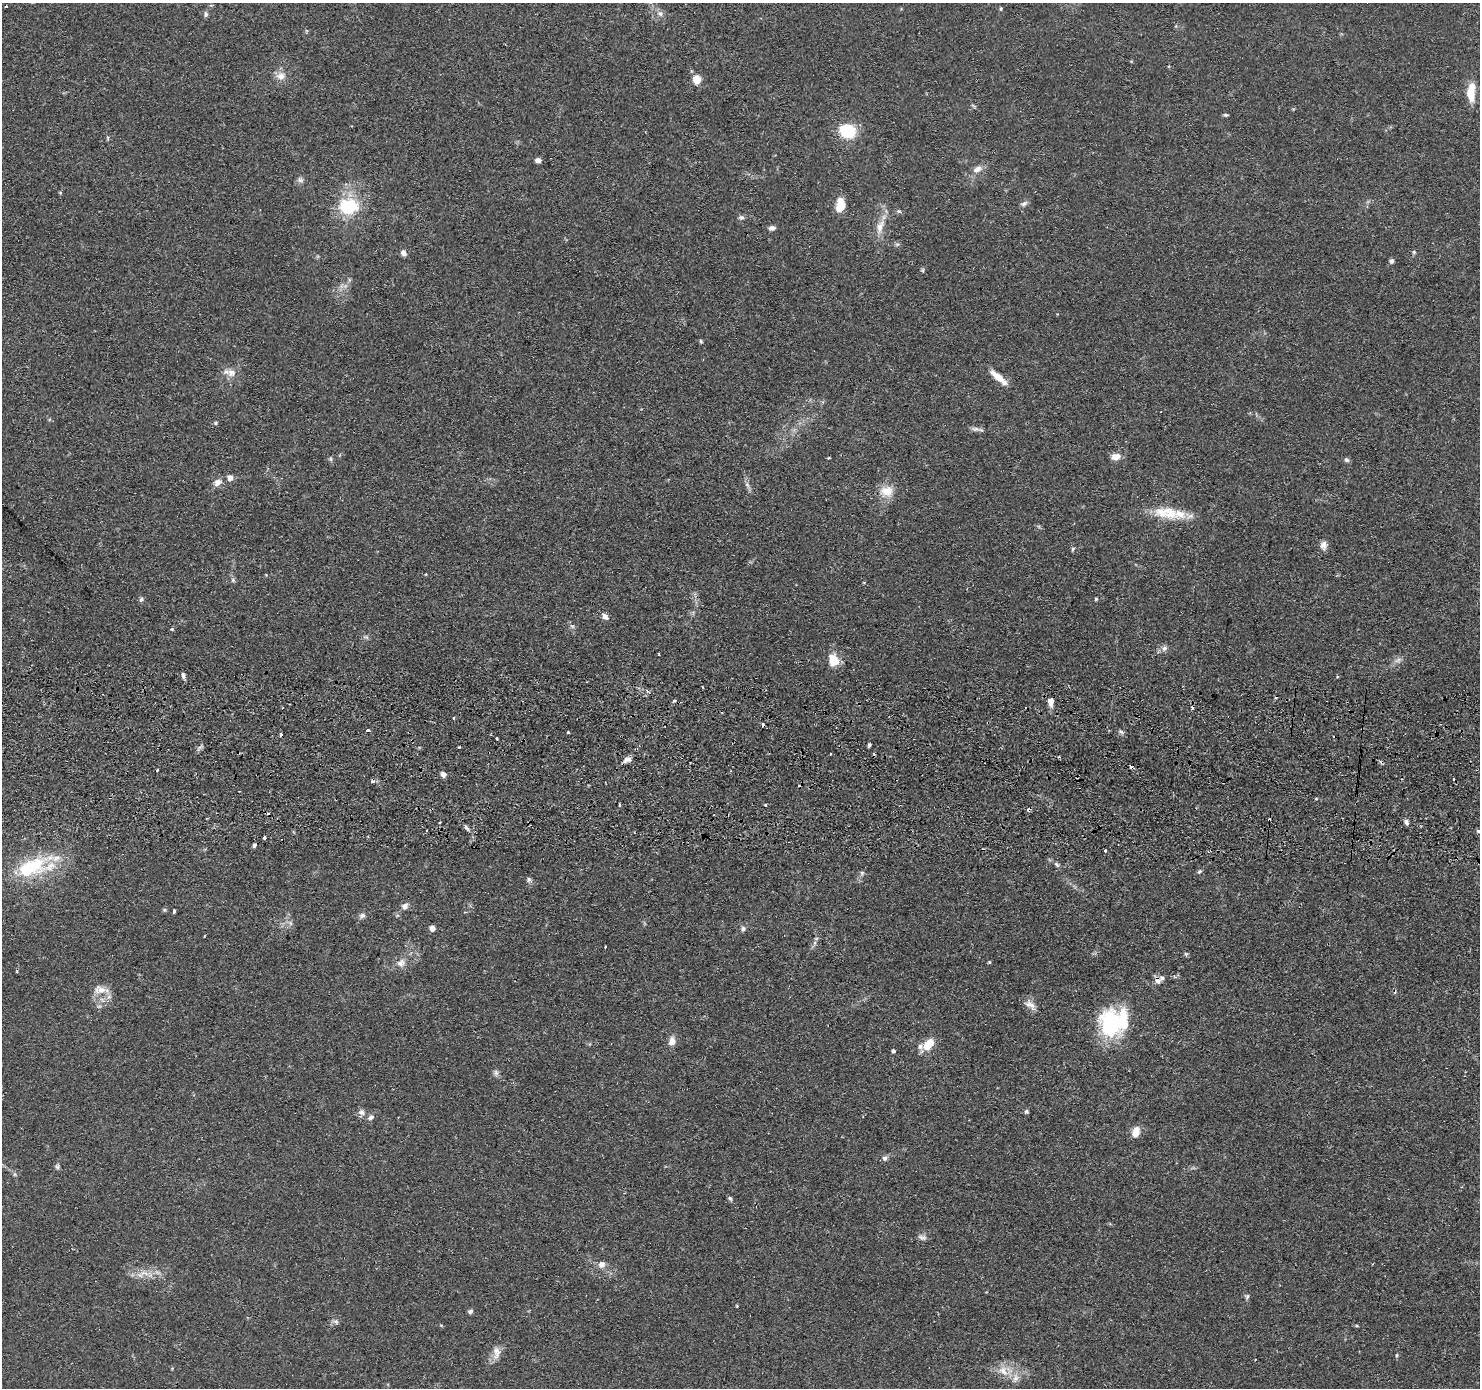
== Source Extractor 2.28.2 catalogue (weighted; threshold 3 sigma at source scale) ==
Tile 5 of 3 x 3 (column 2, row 2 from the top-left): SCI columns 1548-3025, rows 1651-3036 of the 4526 x 4586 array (HDU 1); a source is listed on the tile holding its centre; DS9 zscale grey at full resolution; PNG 1482 x 1390 px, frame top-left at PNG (2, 3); no overlay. Shown black and unused: <1% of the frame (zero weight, under 2 of 3 exposures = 5% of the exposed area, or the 3 px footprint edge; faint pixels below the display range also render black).
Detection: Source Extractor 2.28.2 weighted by HDU 2 'WHT'; one run over the whole footprint, this tile lists its part. Background 0.0675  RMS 0.0058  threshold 0.0263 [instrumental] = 3 sigma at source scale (4.5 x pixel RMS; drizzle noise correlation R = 1.50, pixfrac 1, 0.05/0.05 arcsec/px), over >= 5 px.
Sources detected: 137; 2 inside a brighter object's white glare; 14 cosmic-ray / hot-pixel residue — not listed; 7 inside a brighter listed object's ellipse — not listed separately; the other 114 listed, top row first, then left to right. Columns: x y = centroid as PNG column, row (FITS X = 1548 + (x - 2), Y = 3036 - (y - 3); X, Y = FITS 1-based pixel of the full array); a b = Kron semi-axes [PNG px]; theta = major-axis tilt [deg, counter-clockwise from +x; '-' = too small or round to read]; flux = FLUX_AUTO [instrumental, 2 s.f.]
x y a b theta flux
6 6 3 2 - 0.75
1001 9 5 4 - 0.69
660 13 8 7 - 2.1
206 14 8 5 89 1.3
281 76 12 11 - 4.8
697 79 5 5 - 20
1471 92 20 8 84 13
1226 115 6 4 -8 0.89
845 131 20 16 72 16
538 160 6 5 - 2.5
977 169 13 8 30 3.9
300 180 9 7 -31 1.7
1024 203 9 6 27 1.8
840 205 15 9 82 9.5
347 207 8 7 - 73
742 218 7 6 - 1.4
880 227 19 9 71 6.7
772 228 8 6 5 2
897 244 6 5 - 1.1
1414 252 5 5 - 0.8
403 253 6 6 - 2.7
1392 261 6 5 - 1.4
923 270 6 4 90 0.76
701 341 6 4 -60 0.72
231 373 13 11 -16 5
997 376 22 7 -40 8
216 423 5 3 - 0.65
975 429 14 5 0 2.2
1116 457 12 8 10 4.2
829 458 3 3 - 0.64
331 459 6 4 -89 0.88
1346 460 6 6 - 1.3
230 478 7 7 - 2.8
218 482 9 8 - 3.7
747 484 8 6 -55 1.6
886 491 19 14 2 8.3
1167 512 38 16 -8 18
1323 545 12 9 89 3.1
1073 549 6 4 48 0.81
233 580 7 5 -49 1.1
141 599 7 5 25 1.1
1096 599 4 4 - 0.67
605 616 10 7 -47 2.5
172 629 5 4 - 0.69
366 637 9 5 -11 1.2
1164 648 9 6 49 2
659 654 3 2 - 0.62
833 660 15 11 -75 9.8
1398 660 10 5 36 2
183 676 8 5 -73 1.5
1050 702 10 7 -85 3.6
454 718 3 3 - 0.72
367 730 4 3 - 1.9
568 732 3 3 - 0.72
1121 732 7 4 -20 1.1
869 745 5 4 - 0.92
459 747 3 3 - 0.91
830 754 3 2 - 1.1
627 760 9 6 23 3
157 770 3 3 - 0.78
443 774 6 5 - 2.8
619 805 3 3 - 1.1
765 805 3 3 - 2.1
440 822 3 2 - 0.53
1406 822 7 5 -74 1.6
466 828 10 3 -40 1.3
1479 831 6 4 -21 1.3
265 838 3 3 - 4.5
254 845 4 3 - 3.3
1105 851 3 3 - 1.1
1057 864 9 5 -45 1.4
34 865 37 25 27 35
1199 872 7 4 40 0.92
862 873 7 5 46 1.2
529 880 8 5 -74 1.4
405 906 9 7 38 2.6
164 910 6 4 -20 0.84
174 911 4 3 - 1.3
362 915 8 6 20 1.9
290 923 7 4 -71 1.2
432 928 4 4 - 5.2
743 929 7 6 - 1.5
204 936 3 2 - 0.63
815 943 7 4 88 1.3
605 947 2 2 - 0.56
1186 954 5 5 - 0.84
989 962 4 4 - 0.6
401 963 12 10 50 4.1
1157 980 10 8 -61 2.9
100 990 19 11 -2 6.7
1030 1005 18 9 -39 4.1
1111 1024 34 27 69 50
672 1041 10 8 77 4
930 1042 8 7 - 6.2
920 1046 19 10 -8 4.2
893 1051 4 4 - 0.97
496 1073 10 6 -81 1.7
361 1112 9 8 - 2.4
1026 1112 6 5 - 0.98
371 1117 8 7 - 2.1
1136 1132 14 9 69 5.3
885 1158 7 6 - 1.8
57 1167 6 6 - 1.2
730 1198 6 5 - 1.1
922 1237 12 6 -13 2
601 1265 10 8 42 3
143 1273 20 6 44 3.9
1247 1296 8 5 63 1.1
737 1306 3 3 - 0.66
470 1311 6 5 - 1.3
336 1322 8 5 -30 1.4
496 1353 18 10 87 5
1397 1355 5 3 - 0.66
1003 1371 16 12 -54 7.2
Overlapping masked pixels (flux is a lower limit): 1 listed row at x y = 1157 980
Isophote crosses this tile's border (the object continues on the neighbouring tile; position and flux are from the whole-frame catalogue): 1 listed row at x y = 1479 831